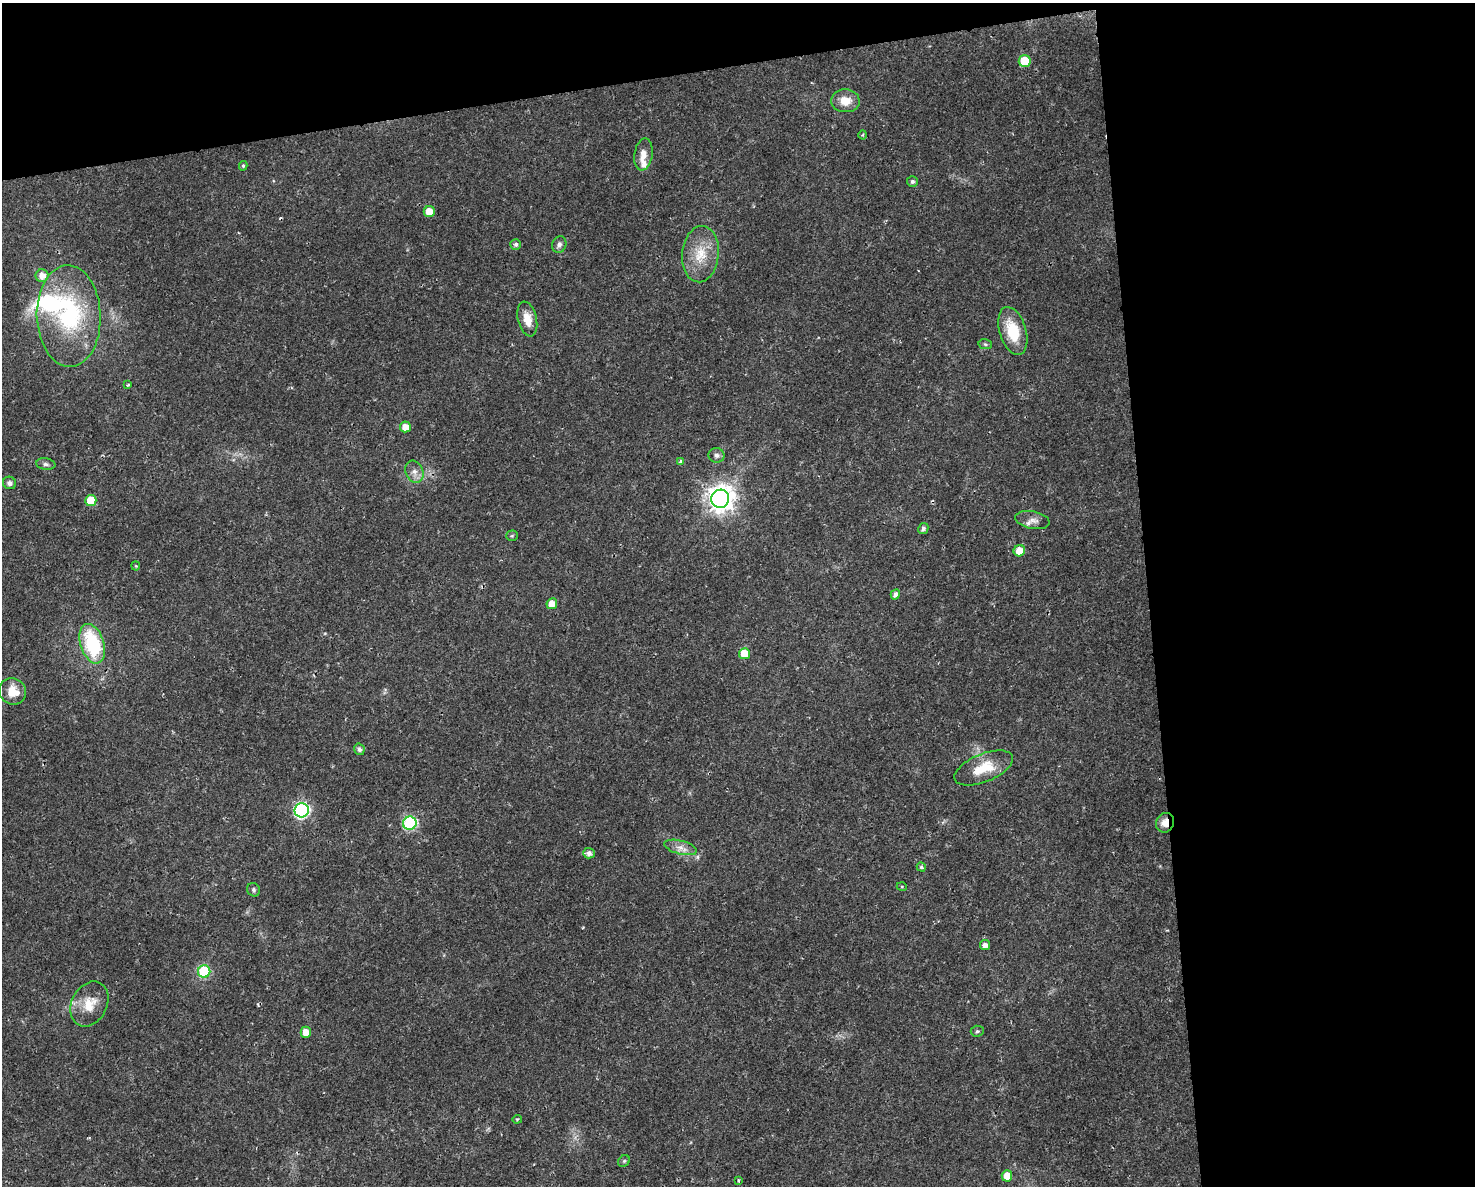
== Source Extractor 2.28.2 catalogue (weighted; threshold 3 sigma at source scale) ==
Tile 3 of 3 x 4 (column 3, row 1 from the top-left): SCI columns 3007-4479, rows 3551-4734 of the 4496 x 4734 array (HDU 1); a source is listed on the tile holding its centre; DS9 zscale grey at full resolution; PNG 1477 x 1188 px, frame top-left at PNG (2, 3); each listed source drawn as its Kron ellipse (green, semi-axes under 4 px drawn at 4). Shown black and unused: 28% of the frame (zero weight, under 2 of 3 exposures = <1% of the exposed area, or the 3 px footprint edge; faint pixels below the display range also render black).
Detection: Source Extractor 2.28.2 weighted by HDU 2 'WHT'; one run over the whole footprint, this tile lists its part. Background 0.0169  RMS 0.0028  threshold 0.0124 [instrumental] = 3 sigma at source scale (4.5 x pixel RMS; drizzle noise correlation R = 1.50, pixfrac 1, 0.0396/0.0396 arcsec/px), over >= 5 px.
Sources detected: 60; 5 cosmic-ray / hot-pixel residue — neither listed nor drawn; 2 inside a brighter listed object's ellipse — not listed separately; the other 53 listed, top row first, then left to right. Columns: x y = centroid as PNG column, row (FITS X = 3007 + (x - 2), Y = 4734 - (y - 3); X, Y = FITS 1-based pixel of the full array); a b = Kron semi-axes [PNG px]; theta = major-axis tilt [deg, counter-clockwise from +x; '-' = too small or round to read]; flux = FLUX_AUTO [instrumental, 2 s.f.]
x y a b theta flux
1025 61 6 6 - 8.7
845 101 14 11 -3 4
863 135 4 3 - 0.27
643 154 16 9 81 2.5
243 166 5 4 - 0.47
912 181 5 5 - 0.7
429 211 5 5 - 3.7
516 244 5 5 - 0.71
559 244 8 7 - 0.99
700 254 28 18 84 8
42 276 6 6 - 2.2
69 316 51 32 -88 34
527 319 18 9 -77 3.6
1013 331 25 13 -73 9.7
985 344 7 5 -12 0.51
128 385 4 3 - 0.38
405 427 5 5 - 2.8
716 455 8 7 - 0.98
680 462 4 3 - 1.2
46 464 9 6 -7 0.83
414 472 11 8 -69 1.8
9 483 6 6 - 0.91
720 499 9 9 - 300
91 500 5 5 - 7
1032 520 17 8 -11 2
923 529 6 5 - 0.86
512 536 5 5 - 0.38
1019 551 6 5 - 3.3
136 566 4 4 - 0.3
895 594 5 4 - 1.2
552 604 5 5 - 2.6
92 644 20 11 -72 20
744 654 5 5 - 5.5
13 691 14 13 - 4.6
359 749 6 5 - 0.94
984 768 31 14 22 7.5
302 810 7 7 - 60
410 823 7 6 - 37
1165 823 10 9 - 2.8
680 847 16 7 -14 2.1
589 853 6 5 - 1.3
921 867 5 4 - 0.5
902 887 5 3 - 0.24
254 890 7 6 - 0.61
985 945 5 5 - 1.4
204 971 6 6 - 25
89 1004 24 17 63 6.1
977 1031 6 5 - 0.49
306 1032 5 5 - 3.2
517 1119 5 4 - 0.37
624 1161 6 5 - 0.44
1007 1176 6 5 - 3.2
739 1180 3 3 - 0.38
Overlapping masked pixels (flux is a lower limit): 1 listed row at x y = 1165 823